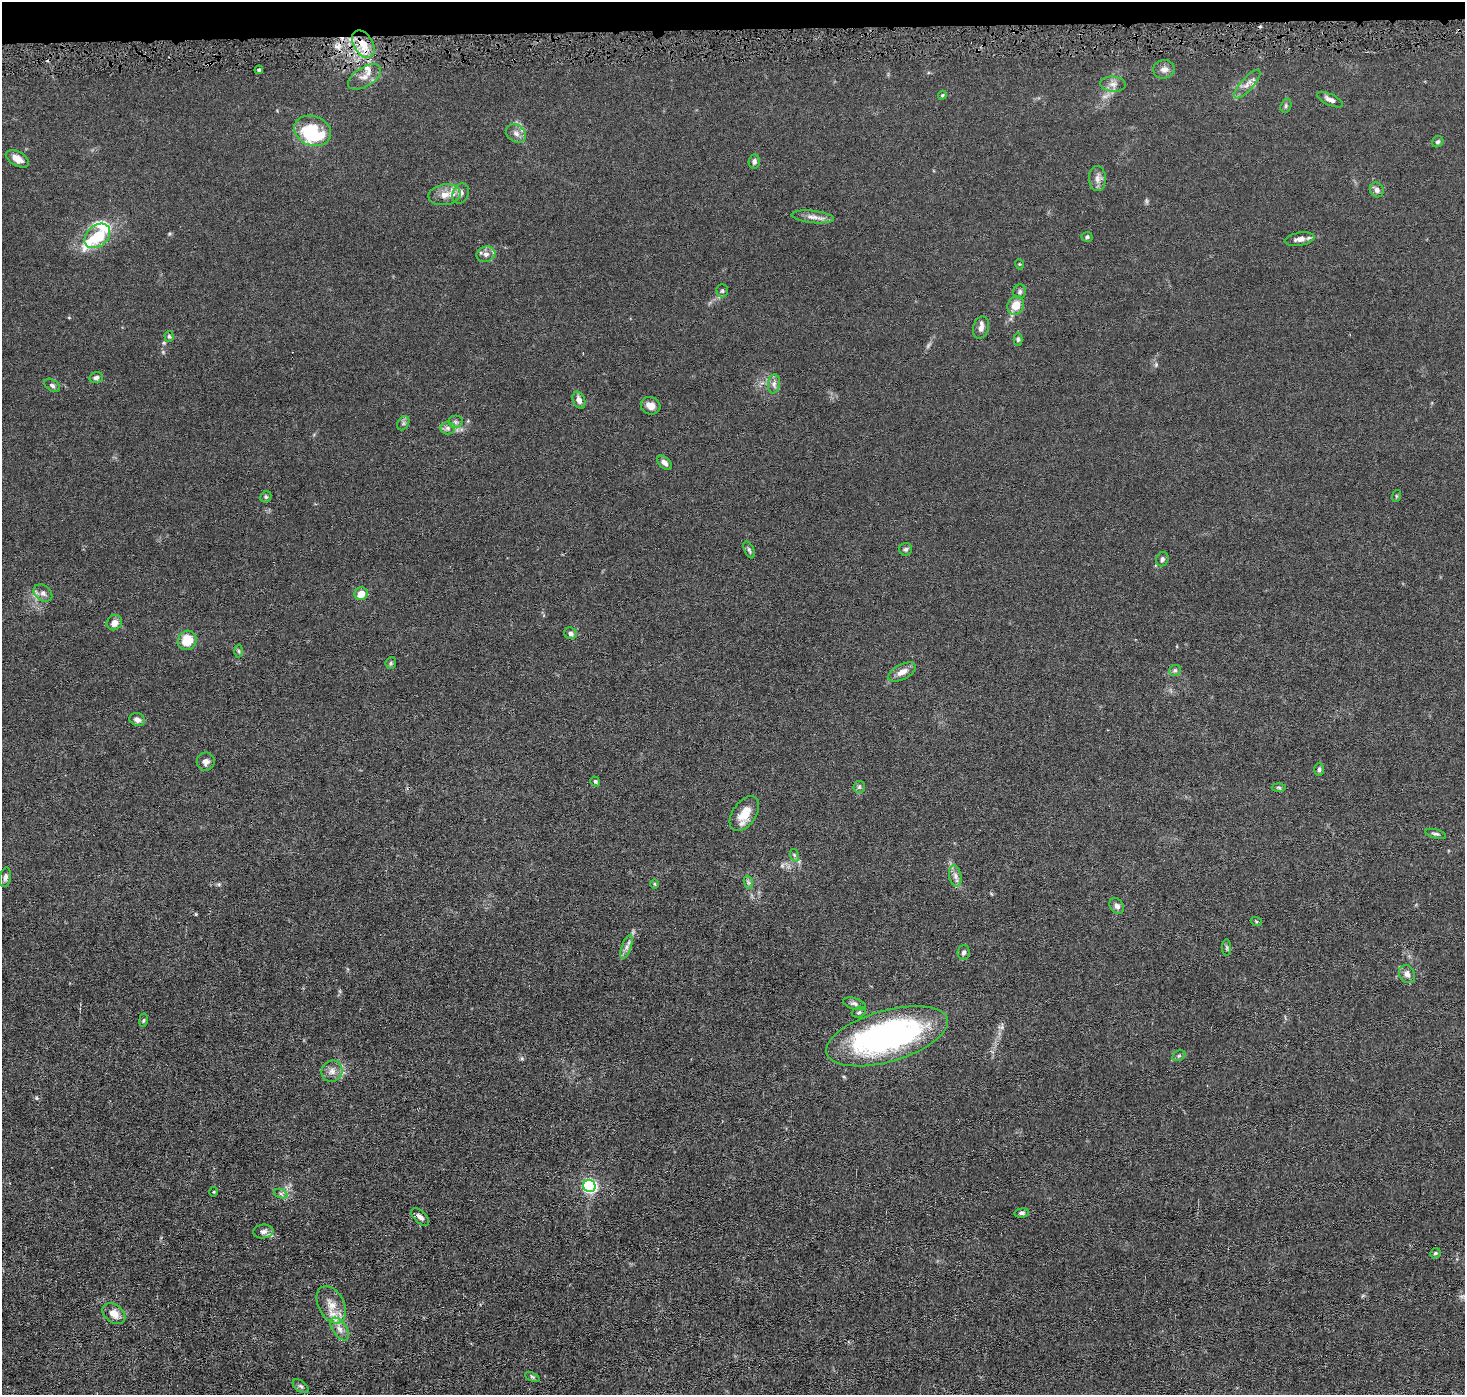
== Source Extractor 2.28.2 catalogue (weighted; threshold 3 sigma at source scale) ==
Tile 2 of 3 x 3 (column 2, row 1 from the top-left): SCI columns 1464-2926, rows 2887-4279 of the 4389 x 4421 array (HDU 1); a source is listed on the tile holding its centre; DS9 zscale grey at full resolution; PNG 1467 x 1397 px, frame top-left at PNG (2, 2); each listed source drawn as its Kron ellipse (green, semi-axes under 4 px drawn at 4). Shown black and unused: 2% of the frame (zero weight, under 4 of 8 exposures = <1% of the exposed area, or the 3 px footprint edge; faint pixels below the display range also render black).
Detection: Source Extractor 2.28.2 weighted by HDU 2 'WHT'; one run over the whole footprint, this tile lists its part. Background 0.0148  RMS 0.0022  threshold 0.00894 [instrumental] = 3 sigma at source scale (4.09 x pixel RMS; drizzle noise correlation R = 1.36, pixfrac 0.8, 0.05/0.05 arcsec/px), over >= 5 px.
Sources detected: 101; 1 too faint to see at this stretch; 2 inside a brighter object's white glare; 1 cosmic-ray / hot-pixel residue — neither listed nor drawn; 7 inside a brighter listed object's ellipse — not listed separately; the other 90 listed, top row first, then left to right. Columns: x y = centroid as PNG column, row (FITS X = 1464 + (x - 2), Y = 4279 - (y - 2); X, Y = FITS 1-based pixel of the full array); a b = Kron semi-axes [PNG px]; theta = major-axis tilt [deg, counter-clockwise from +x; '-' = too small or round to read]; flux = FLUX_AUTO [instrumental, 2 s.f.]
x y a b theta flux
363 44 15 9 -59 3.8
1164 69 11 9 5 1.1
259 70 4 3 - 0.28
364 77 18 9 32 1.8
1113 84 13 7 -4 1.1
1247 84 18 6 48 1.3
942 95 4 4 - 0.22
1330 100 14 5 -25 0.92
1286 106 7 5 71 0.35
312 131 19 14 -19 7.2
516 133 11 8 -36 1
1438 142 6 5 - 0.39
17 159 13 7 -29 1.6
754 161 7 5 85 0.61
1097 178 12 8 -89 1.1
1377 190 7 6 - 0.77
461 193 10 8 65 1
444 195 16 10 9 2.1
813 217 21 6 -6 1.3
97 236 14 10 41 5.8
1087 237 5 5 - 0.33
1300 239 15 6 10 1.1
486 254 9 7 18 1
1019 264 5 3 - 0.16
722 291 6 5 - 0.34
1020 292 7 6 - 0.44
1016 305 9 8 - 2.9
981 328 11 7 75 0.89
169 336 5 4 - 0.31
1018 339 6 4 -89 0.33
96 378 7 5 14 0.55
774 384 9 6 82 0.72
52 385 9 5 -33 0.48
579 400 9 6 -68 1
651 406 10 8 -25 1.3
456 422 7 6 - 0.58
403 423 7 5 60 0.43
448 428 7 6 - 0.59
664 463 8 5 -42 0.86
1396 496 6 4 72 0.21
266 497 6 5 - 0.28
906 549 6 6 - 0.41
749 550 9 4 -65 0.41
1162 559 7 6 - 0.51
43 593 10 7 -39 0.83
361 594 6 6 - 2.4
114 623 8 7 - 1.4
570 633 6 5 - 0.54
187 640 10 9 - 4.3
239 651 6 4 -88 0.29
391 663 6 5 - 0.29
1175 670 6 5 - 0.38
902 672 15 7 27 1.6
137 720 8 6 -18 0.92
206 762 9 9 - 1.1
1319 769 7 4 89 0.39
595 781 5 4 - 0.3
859 787 6 5 - 0.39
1279 787 7 3 -2 0.27
744 814 19 11 55 3.3
1436 834 11 4 -14 0.45
794 855 6 4 -72 0.29
955 876 11 6 -79 0.82
5 877 10 5 79 0.58
748 882 7 4 -72 0.39
654 884 5 3 - 0.18
1117 906 8 6 -52 0.88
1256 921 5 3 - 0.19
627 947 12 5 70 0.83
1227 948 8 4 -90 0.28
964 952 7 6 - 0.57
1407 974 9 7 -58 0.93
854 1004 11 5 -16 0.56
859 1012 7 5 18 0.38
143 1020 7 3 81 0.26
887 1036 63 25 16 58
1179 1056 7 5 30 0.31
332 1071 11 10 - 1.2
589 1186 6 6 - 43
214 1192 5 3 - 0.17
281 1194 7 4 -19 0.41
1022 1213 7 4 6 0.44
420 1217 11 6 -42 0.9
263 1231 10 7 7 0.71
1435 1253 5 4 - 0.29
331 1305 20 12 -62 2.8
114 1314 13 8 -37 1.8
340 1329 13 7 -56 1.3
532 1377 7 4 -23 0.28
301 1386 9 5 -37 0.46
Overlapping masked pixels (flux is a lower limit): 1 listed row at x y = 363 44